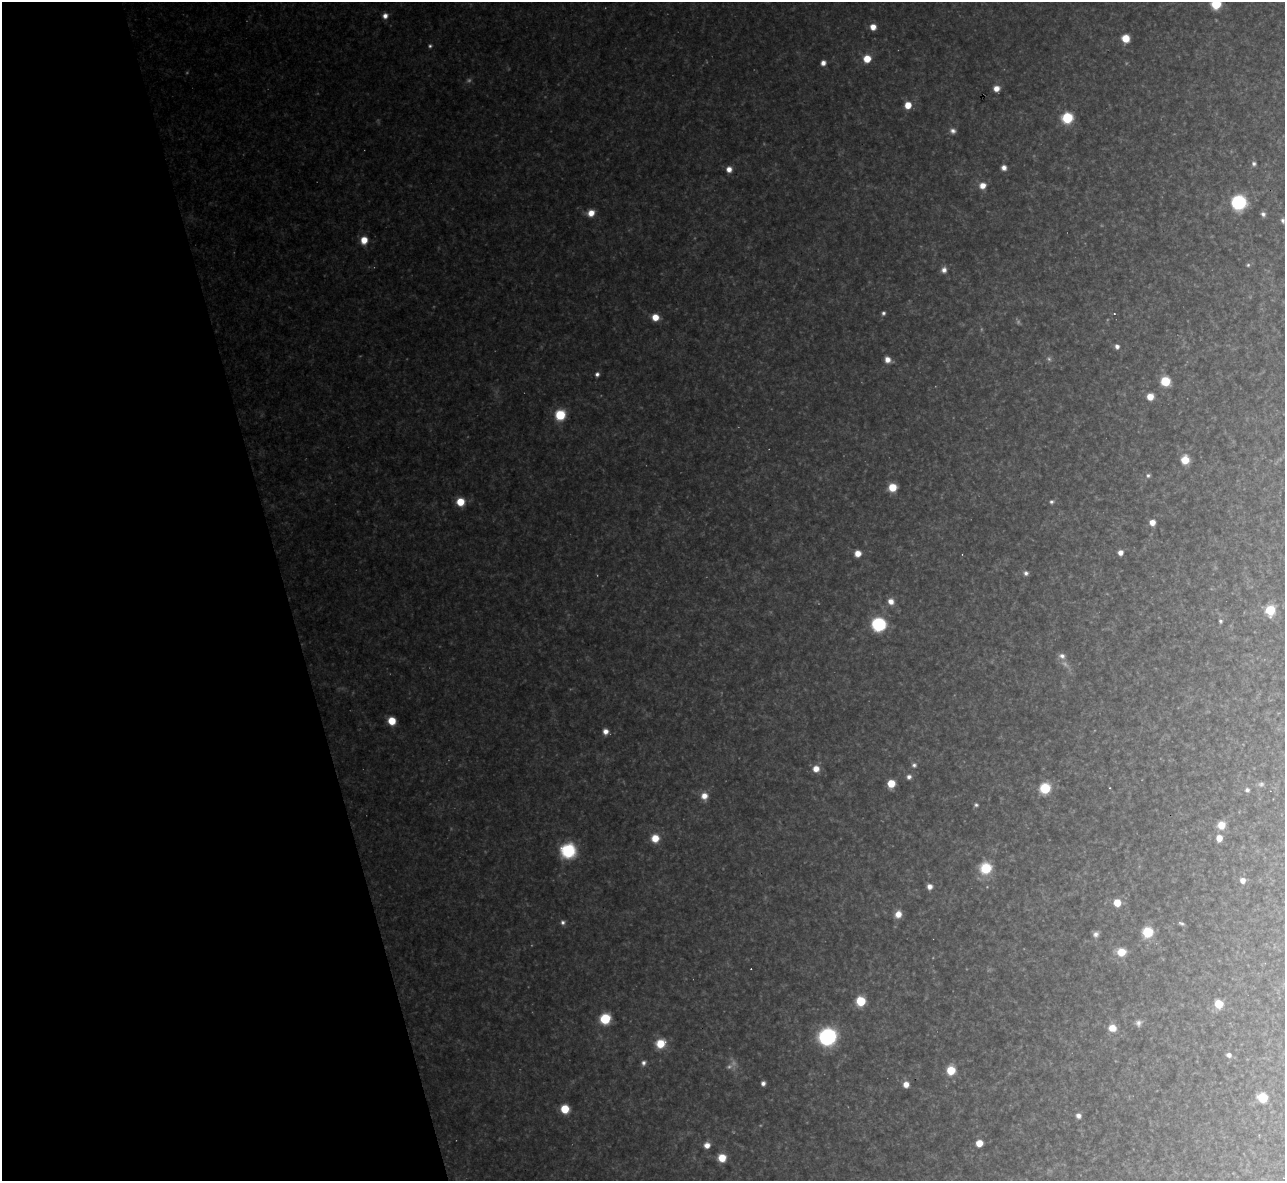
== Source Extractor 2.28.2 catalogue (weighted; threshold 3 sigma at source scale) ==
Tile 5 of 4 x 4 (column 1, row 2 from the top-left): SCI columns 1-1283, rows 2499-3677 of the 5133 x 5115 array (HDU 1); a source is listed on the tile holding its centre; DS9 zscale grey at full resolution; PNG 1287 x 1183 px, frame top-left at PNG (2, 2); no overlay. Shown black and unused: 22% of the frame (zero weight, under 3 of 4 exposures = <1% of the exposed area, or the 3 px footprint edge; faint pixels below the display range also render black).
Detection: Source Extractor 2.28.2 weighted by HDU 2 'WHT'; one run over the whole footprint, this tile lists its part. Background 0.325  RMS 0.02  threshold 0.0878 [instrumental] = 3 sigma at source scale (4.5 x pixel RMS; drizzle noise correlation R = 1.50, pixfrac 1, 0.05/0.05 arcsec/px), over >= 5 px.
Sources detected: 94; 7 too faint to see at this stretch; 1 cosmic-ray / hot-pixel residue — not listed; the other 86 listed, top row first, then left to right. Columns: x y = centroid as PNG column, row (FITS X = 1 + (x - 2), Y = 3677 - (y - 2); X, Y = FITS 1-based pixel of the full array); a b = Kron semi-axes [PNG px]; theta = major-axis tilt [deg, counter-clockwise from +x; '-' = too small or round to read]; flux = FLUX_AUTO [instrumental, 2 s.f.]
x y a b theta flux
1216 4 7 7 - 68
385 16 7 6 - 10
873 27 6 6 - 18
1126 38 7 6 - 32
867 59 6 6 - 34
823 63 5 5 - 10
996 88 6 5 - 16
908 105 6 5 - 28
1067 118 7 7 - 110
953 131 7 6 - 7.1
1254 163 5 5 - 4.6
1004 168 5 5 - 10
729 169 6 6 - 13
982 186 7 7 - 17
1238 202 9 9 - 220
591 213 7 7 - 20
1263 214 6 5 - 6
1283 220 7 6 - 5.3
364 240 8 7 - 24
1248 265 5 5 - 2.8
944 270 7 6 - 9
883 313 5 4 - 4.2
1114 314 3 2 - 1.7
655 317 6 6 - 26
1117 346 5 5 - 7.4
887 360 7 6 - 13
597 374 5 5 - 5.6
1165 381 6 6 - 80
1150 397 6 6 - 23
560 415 7 7 - 82
1185 460 7 6 - 40
1148 475 6 6 - 4.4
892 487 6 6 - 39
460 502 6 6 - 41
1051 502 5 4 - 3.9
1152 522 6 6 - 15
858 553 6 6 - 20
1120 553 5 5 - 10
1026 573 6 6 - 6.1
891 601 8 7 - 14
1270 610 7 7 - 65
1220 621 5 5 - 3.8
879 624 8 7 - 250
1062 656 8 7 - 8.8
392 721 6 5 - 42
605 731 6 6 - 12
914 765 6 6 - 5.2
816 769 7 7 - 19
909 777 6 5 - 7
891 783 6 5 - 41
1045 788 7 7 - 85
1247 790 6 5 - 5.1
704 796 8 8 - 17
976 805 5 4 - 3.7
1221 825 7 7 - 30
655 838 7 7 - 30
1219 838 6 6 - 20
568 851 17 16 - 85
986 868 9 9 - 74
1243 880 6 6 - 12
930 886 6 5 - 10
1117 903 6 6 - 33
898 914 8 7 - 19
563 922 6 6 - 5.5
1181 923 8 4 -24 4.1
1147 932 7 7 - 87
1096 934 7 6 - 7.5
1121 952 7 6 - 42
861 1001 6 6 - 93
1218 1004 6 5 - 58
605 1019 7 6 - 100
1138 1023 9 8 - 7.8
1112 1028 8 7 - 23
827 1037 11 10 - 320
660 1043 8 7 - 45
1229 1055 6 5 - 7.5
643 1063 6 5 - 6.5
951 1070 6 6 - 54
763 1083 5 4 - 7.1
906 1084 6 6 - 16
1263 1098 6 6 - 69
565 1109 6 6 - 56
1078 1116 6 5 - 8.6
979 1143 5 5 - 27
707 1145 6 6 - 14
722 1158 7 6 - 36
Isophote crosses this tile's border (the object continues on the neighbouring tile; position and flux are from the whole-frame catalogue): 1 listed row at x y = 1216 4